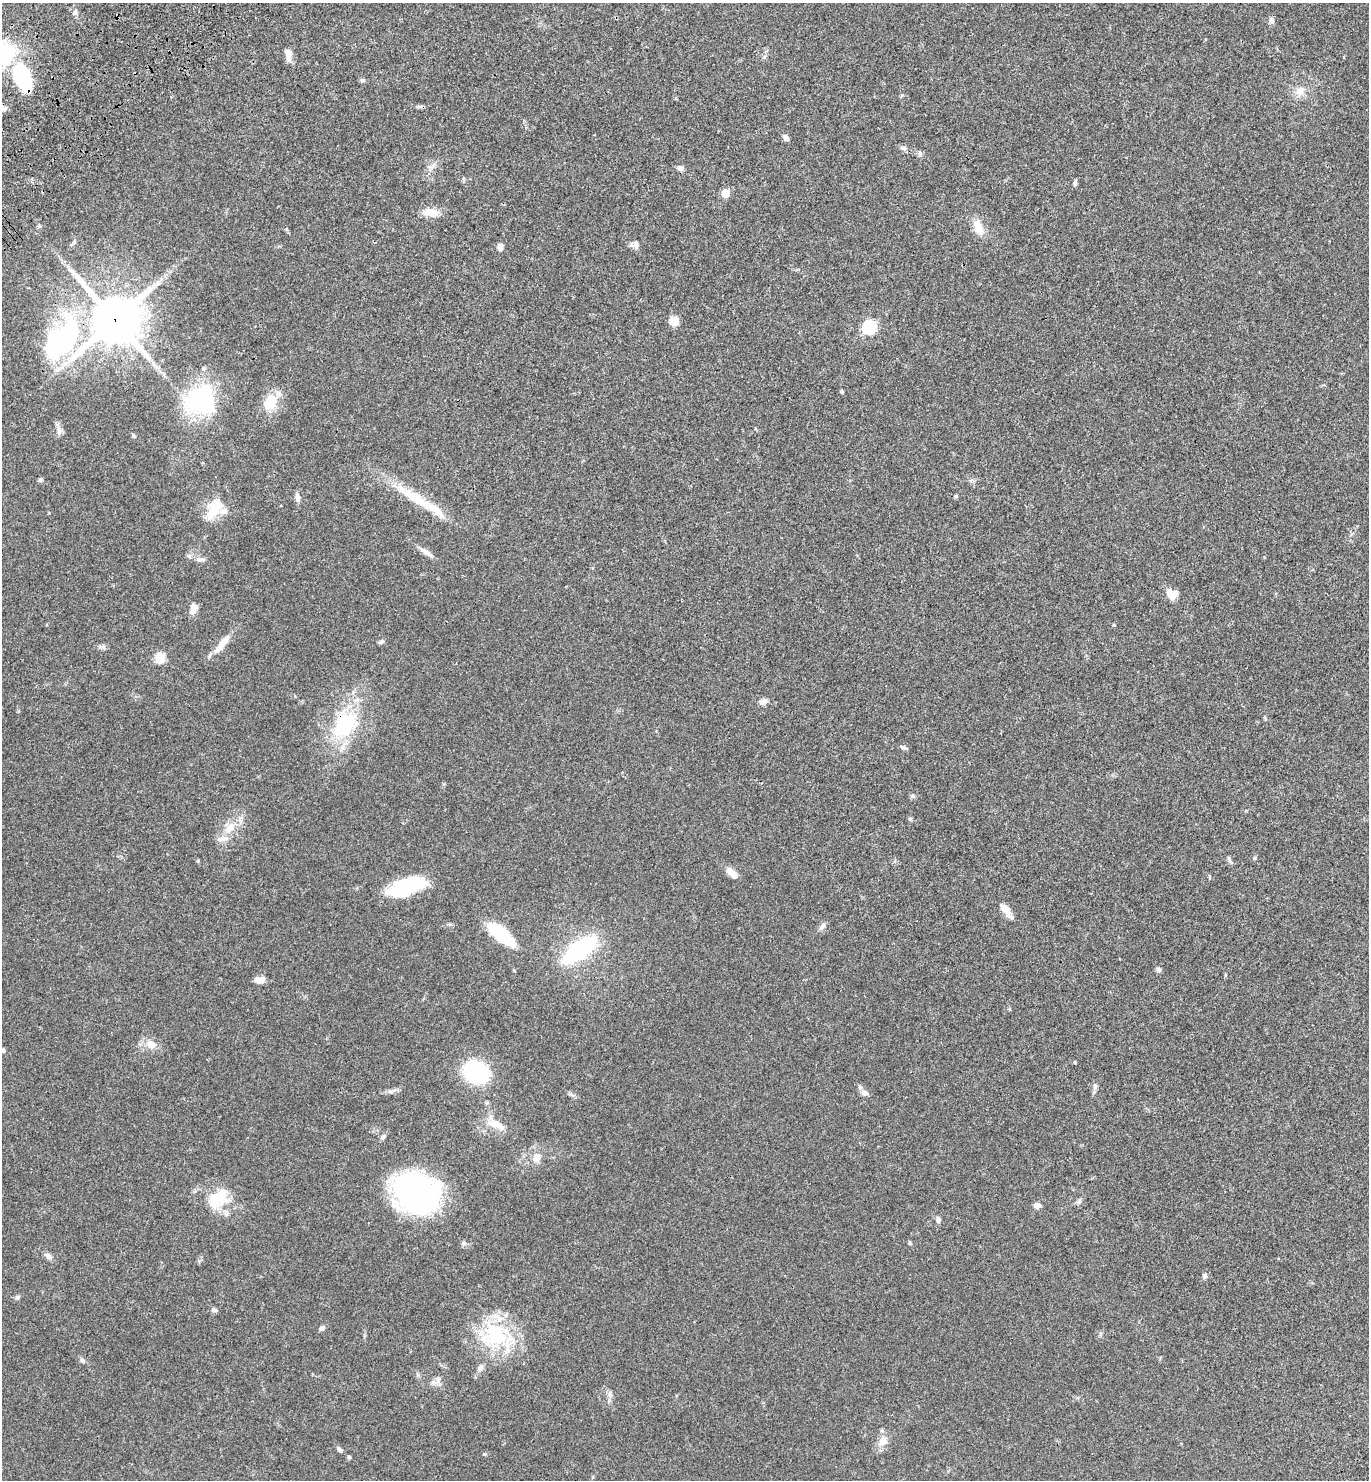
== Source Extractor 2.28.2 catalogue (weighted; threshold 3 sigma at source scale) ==
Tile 11 of 4 x 4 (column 3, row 3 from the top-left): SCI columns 2977-4343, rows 1580-3057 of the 6096 x 6112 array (HDU 1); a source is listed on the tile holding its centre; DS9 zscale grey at full resolution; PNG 1371 x 1482 px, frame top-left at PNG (2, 3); no overlay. Shown black and unused: <1% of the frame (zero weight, under 3 of 4 exposures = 6% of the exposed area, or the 3 px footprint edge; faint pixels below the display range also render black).
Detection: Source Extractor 2.28.2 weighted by HDU 2 'WHT'; one run over the whole footprint, this tile lists its part. Background 0.047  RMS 0.0053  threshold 0.024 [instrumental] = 3 sigma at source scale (4.5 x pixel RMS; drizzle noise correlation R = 1.50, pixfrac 1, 0.05/0.05 arcsec/px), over >= 5 px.
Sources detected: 99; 2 inside a brighter object's white glare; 1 cosmic-ray / hot-pixel residue — not listed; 6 inside a brighter listed object's ellipse — not listed separately; the other 90 listed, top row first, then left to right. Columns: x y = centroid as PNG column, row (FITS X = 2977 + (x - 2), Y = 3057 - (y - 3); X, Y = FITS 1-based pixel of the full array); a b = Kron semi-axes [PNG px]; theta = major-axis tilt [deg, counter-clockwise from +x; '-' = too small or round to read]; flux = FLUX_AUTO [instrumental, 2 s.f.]
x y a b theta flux
75 12 6 5 - 1.1
1271 20 8 6 -76 1.7
4 54 31 27 45 37
288 55 16 8 -81 3.5
21 77 38 23 -59 36
362 80 6 5 - 0.92
1300 92 13 11 21 4.5
902 95 6 4 19 0.57
786 138 8 6 -52 1.9
903 148 9 5 -5 1.4
433 166 11 5 55 2.1
680 168 8 6 -8 2.1
1075 183 9 5 79 1
725 193 6 5 - 12
431 212 22 10 -6 5.8
39 226 6 4 43 0.71
978 227 23 11 -69 6.7
74 242 10 4 53 1.1
636 245 11 6 -85 2
500 247 8 7 - 2.3
115 320 17 17 - 1900
674 321 9 9 - 5.9
869 327 7 6 - 66
63 339 55 29 54 85
204 368 6 6 - 1
841 391 4 3 - 0.73
200 400 37 27 37 52
270 402 25 16 53 11
59 430 10 6 89 2.1
133 435 6 4 -46 0.73
40 480 5 4 - 1.2
956 496 5 4 - 0.62
297 497 11 6 -83 2.4
416 499 65 13 -34 20
214 509 30 14 63 14
426 552 20 6 -33 3.2
189 556 6 4 -71 0.83
199 559 10 4 0 1.6
1173 596 14 8 49 3.1
193 609 13 8 83 3.7
381 642 8 5 26 1
222 644 30 9 51 7.1
102 647 10 4 2 1.4
160 658 6 6 - 24
763 702 11 8 23 2.3
345 725 44 30 47 37
903 747 9 4 -14 1.2
913 796 7 5 2 1
910 819 6 5 - 0.76
230 827 16 10 39 6.7
1254 858 6 4 88 0.59
1229 860 10 4 -57 1.1
730 872 12 8 -62 3.4
1210 877 5 3 - 0.52
408 886 36 14 18 36
1005 909 18 8 -52 5
822 926 11 5 53 1.6
501 934 37 13 -40 24
579 950 25 11 39 80
1158 970 7 7 - 1.1
260 980 10 7 1 4.1
151 1044 14 11 -31 5.2
3 1050 5 5 - 0.84
1075 1062 4 3 - 0.51
476 1072 25 20 -25 42
1095 1086 9 6 80 1.5
864 1093 10 7 -38 2.1
494 1124 20 10 -14 6.6
383 1137 8 6 48 1.3
536 1157 7 7 - 6.3
417 1193 43 36 -22 120
218 1199 31 23 31 18
1079 1201 8 5 64 1.2
1037 1205 8 7 - 2.1
938 1220 8 5 -86 1.5
909 1243 6 4 90 0.58
48 1256 12 7 -41 2
1204 1276 7 6 - 1.2
17 1297 7 6 - 1.1
214 1310 8 6 -10 1.3
321 1328 8 6 31 1.4
496 1335 38 31 -57 37
82 1361 8 5 -48 1.1
480 1368 9 7 69 2.2
439 1379 7 4 90 1.2
610 1394 7 4 73 1.2
883 1441 13 11 67 4.9
340 1450 9 5 -47 1.3
485 1454 5 4 - 0.55
349 1457 5 4 - 0.96
Overlapping masked pixels (flux is a lower limit): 3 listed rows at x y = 21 77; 115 320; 345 725
Isophote crosses this tile's border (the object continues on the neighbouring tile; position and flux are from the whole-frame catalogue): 1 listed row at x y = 4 54
Unlisted compact peaks at least as high as the median listed source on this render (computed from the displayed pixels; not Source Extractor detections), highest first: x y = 570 1094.